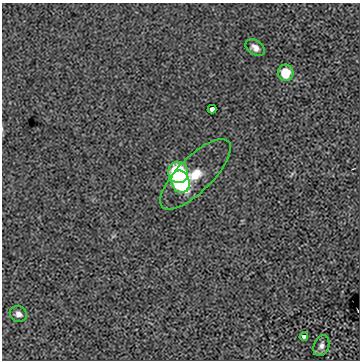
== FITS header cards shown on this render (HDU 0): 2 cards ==
NAXIS1  =                  358
NAXIS2  =                  358

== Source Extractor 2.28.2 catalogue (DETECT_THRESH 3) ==
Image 358 x 358 px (HDU 0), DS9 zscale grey, 1 PNG px = 1 image px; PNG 362 x 362 px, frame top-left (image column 1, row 358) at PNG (2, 3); each listed source drawn as its Kron ellipse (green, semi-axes under 4 px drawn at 4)
Background 0.00858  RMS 0.075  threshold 0.224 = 3 sigma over >= 5 px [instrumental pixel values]
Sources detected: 9; all 9 listed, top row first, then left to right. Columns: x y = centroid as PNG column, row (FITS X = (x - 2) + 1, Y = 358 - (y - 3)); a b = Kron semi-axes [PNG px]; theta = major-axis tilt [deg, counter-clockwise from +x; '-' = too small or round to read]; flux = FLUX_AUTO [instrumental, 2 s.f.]
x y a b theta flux
255 48 10 7 -34 29
286 73 8 8 - 110
212 109 4 4 - 17
178 172 10 10 - 470
195 174 46 17 45 160
180 182 11 9 -74 440
18 314 9 8 - 25
304 336 4 3 - 17
321 346 11 7 69 22